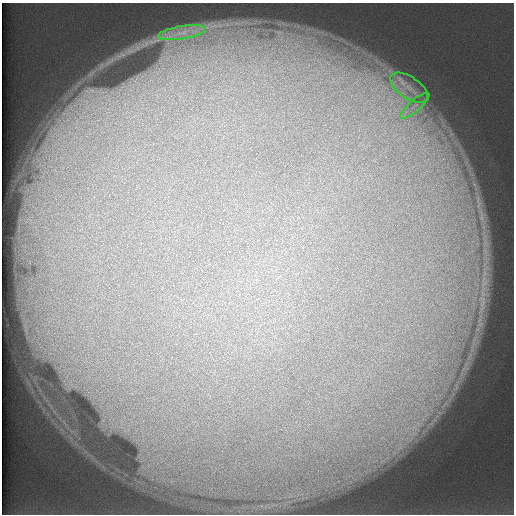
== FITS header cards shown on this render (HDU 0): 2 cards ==
NAXIS1  =                  512 /
NAXIS2  =                  512 /

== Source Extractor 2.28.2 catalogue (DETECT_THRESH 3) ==
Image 512 x 512 px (HDU 0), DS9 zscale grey, 1 PNG px = 1 image px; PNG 516 x 516 px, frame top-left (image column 1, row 512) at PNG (2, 3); each listed source drawn as its Kron ellipse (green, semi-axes under 4 px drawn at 4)
Background 124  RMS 5.6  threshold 16.7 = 3 sigma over >= 5 px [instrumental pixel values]
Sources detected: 3; all 3 listed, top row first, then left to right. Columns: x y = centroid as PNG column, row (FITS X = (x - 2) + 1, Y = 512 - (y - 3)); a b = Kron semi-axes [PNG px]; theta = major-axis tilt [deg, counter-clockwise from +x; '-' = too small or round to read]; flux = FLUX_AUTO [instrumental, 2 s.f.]
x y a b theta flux
182 33 24 6 9 5200
409 88 21 11 -34 7600
415 106 18 6 41 3600